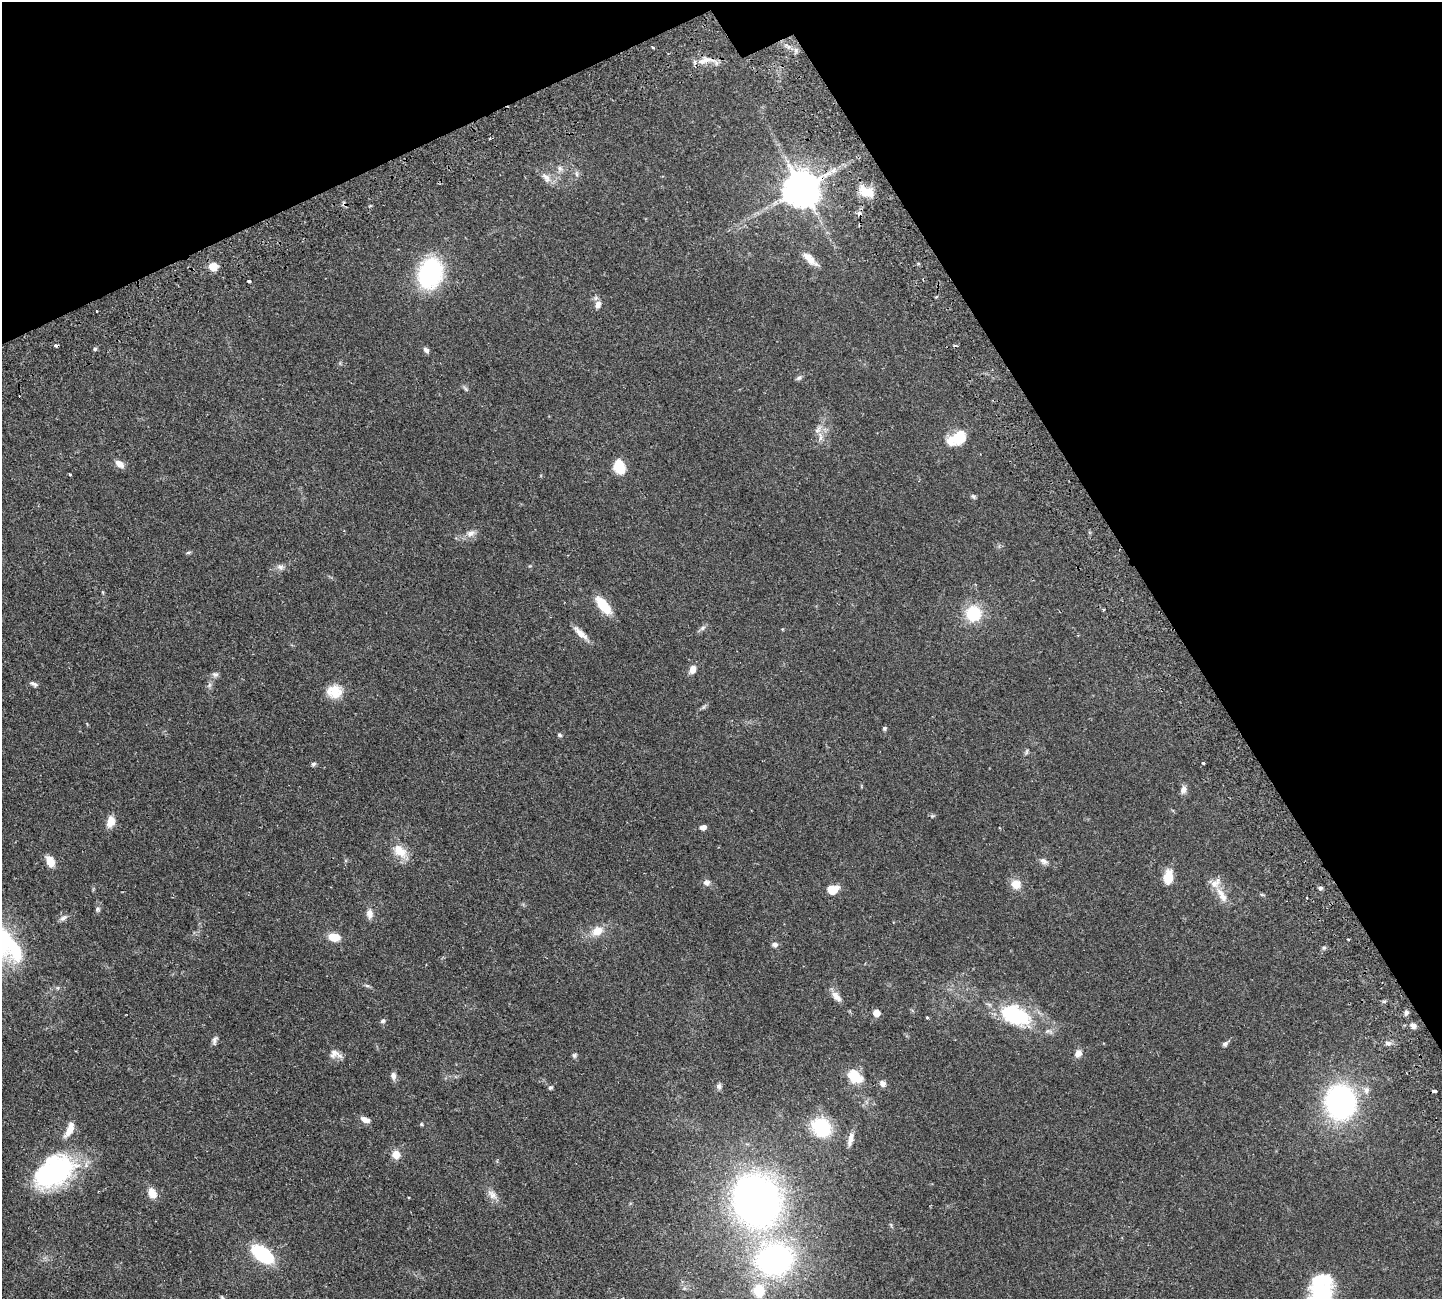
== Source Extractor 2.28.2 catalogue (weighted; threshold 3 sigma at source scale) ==
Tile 3 of 4 x 4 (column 3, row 1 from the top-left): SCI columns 3109-4548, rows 4233-5529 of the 6326 x 6317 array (HDU 1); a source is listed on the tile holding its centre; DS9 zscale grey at full resolution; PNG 1444 x 1301 px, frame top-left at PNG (2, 2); no overlay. Shown black and unused: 26% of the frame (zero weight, under 2 of 3 exposures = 12% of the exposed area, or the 3 px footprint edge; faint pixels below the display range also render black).
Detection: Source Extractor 2.28.2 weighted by HDU 2 'WHT'; one run over the whole footprint, this tile lists its part. Background 0.0536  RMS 0.0052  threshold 0.0233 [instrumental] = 3 sigma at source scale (4.5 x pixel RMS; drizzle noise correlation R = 1.50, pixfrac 1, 0.05/0.05 arcsec/px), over >= 5 px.
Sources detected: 113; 1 inside a brighter object's white glare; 6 cosmic-ray / hot-pixel residue — not listed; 2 inside a brighter listed object's ellipse — not listed separately; the other 104 listed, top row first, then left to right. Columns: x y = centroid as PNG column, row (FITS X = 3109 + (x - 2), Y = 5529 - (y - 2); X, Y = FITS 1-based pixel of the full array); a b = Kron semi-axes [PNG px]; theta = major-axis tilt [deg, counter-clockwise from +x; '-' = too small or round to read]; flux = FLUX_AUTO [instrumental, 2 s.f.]
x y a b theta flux
653 48 4 2 - 0.42
702 61 14 8 3 4.4
560 169 9 8 - 2.1
576 174 9 4 -89 1.1
546 178 16 9 -55 3.7
802 188 10 10 - 1400
866 192 20 11 -27 8.3
810 259 24 8 -43 5
213 266 8 7 - 6.7
430 273 22 16 72 71
249 281 4 3 - 1.9
936 297 4 3 - 0.55
598 304 11 8 73 2.8
97 311 3 2 - 0.81
95 349 5 5 - 0.78
426 350 8 5 -53 1.6
799 378 8 6 35 1.1
465 388 9 4 -49 0.93
820 437 14 6 -85 2.7
957 438 25 15 25 12
119 464 11 6 -38 3.8
619 467 13 9 -73 15
70 475 3 2 - 0.77
973 496 7 5 -27 0.93
471 533 13 9 27 3.2
188 552 7 3 9 0.74
280 567 10 8 -23 1.9
603 605 22 10 -51 12
1103 609 4 3 - 0.58
973 613 13 13 - 23
703 628 9 6 28 1.3
580 633 22 7 -44 4.4
693 669 8 7 - 4.1
215 674 9 7 -1 1.4
34 684 10 5 -22 1.4
334 691 18 15 2 9.1
703 707 7 4 71 0.72
884 728 5 5 - 0.77
559 735 5 5 - 0.95
1026 752 8 4 67 0.82
1203 763 3 3 - 1.1
313 764 6 5 - 0.94
1183 789 10 7 73 2.3
932 816 6 4 42 0.65
111 822 15 9 77 4.5
703 827 7 5 16 2.3
400 851 19 12 -42 9.2
50 861 11 7 -62 6.6
1044 861 11 7 -29 2
1168 877 14 8 86 9.8
707 882 9 8 - 1.9
1016 884 9 9 - 6.7
1320 888 6 4 -2 0.9
832 890 12 9 17 7.1
1222 895 23 9 -60 6.3
1262 895 6 4 -19 0.6
1306 898 3 2 - 0.65
97 909 8 6 65 1.2
370 914 13 9 -87 3.1
63 918 11 6 34 1.7
597 931 13 10 24 6.5
334 937 13 9 -13 7.2
1348 939 3 2 - 0.85
775 944 7 6 - 1.6
1324 948 6 4 -17 0.69
15 952 29 11 -71 17
367 985 8 4 -9 0.88
836 997 16 8 -47 3.4
1406 1012 7 6 - 1.3
876 1013 6 6 - 4.3
1015 1015 39 22 -22 37
927 1017 4 3 - 0.53
383 1021 7 6 - 1.1
1413 1026 7 6 - 2.1
215 1040 12 6 76 1.7
1388 1043 9 6 8 1.6
1225 1044 7 6 - 1.3
1078 1053 9 7 56 2.9
335 1054 18 10 -13 3.6
574 1055 7 5 54 0.89
393 1076 9 6 -83 2
855 1076 16 11 -43 12
883 1084 8 7 - 2
719 1086 8 7 - 1.5
550 1087 5 4 - 0.87
1366 1090 11 9 84 2.9
1340 1102 29 25 -84 100
365 1120 12 6 -24 2.8
421 1124 5 4 - 0.56
821 1127 16 14 -55 34
70 1129 20 8 66 5.8
851 1139 18 6 79 3.5
396 1155 10 9 - 4.6
54 1172 47 29 35 68
152 1193 13 9 -66 4.9
492 1195 16 9 -42 3.5
409 1198 4 2 - 0.4
755 1201 42 37 -72 260
262 1254 17 9 -37 42
775 1259 35 31 7 120
684 1288 6 4 -71 0.74
759 1291 12 10 -85 14
1323 1292 32 24 47 32
222 1297 7 4 -45 0.65
Overlapping masked pixels (flux is a lower limit): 2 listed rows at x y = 702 61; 802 188
Isophote crosses this tile's border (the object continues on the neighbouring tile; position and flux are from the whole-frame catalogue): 1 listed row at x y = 1323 1292